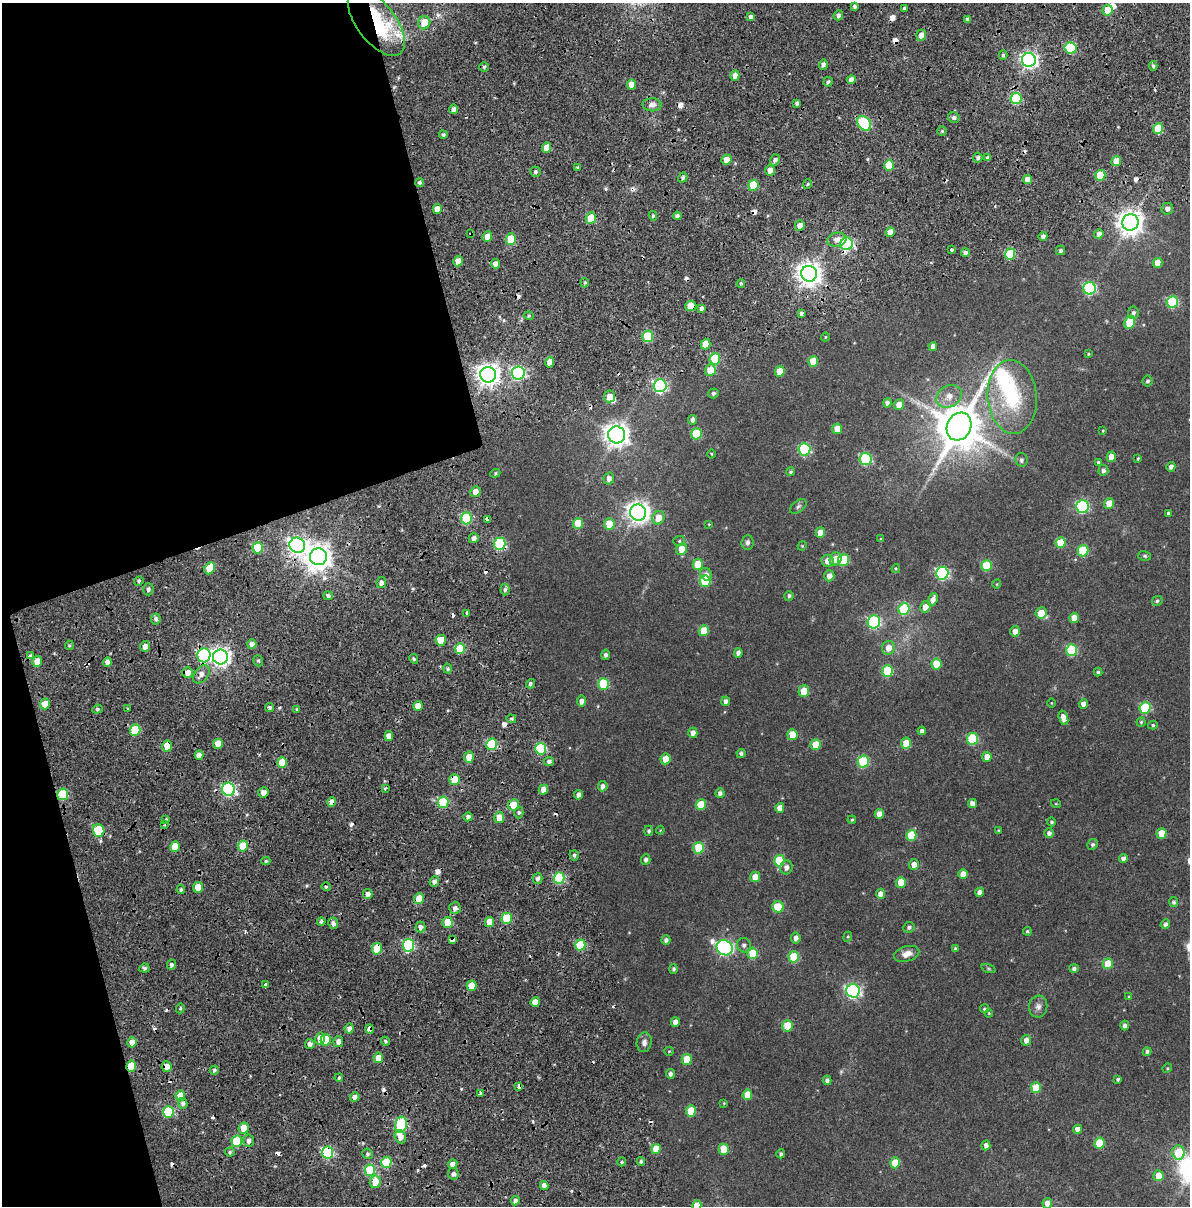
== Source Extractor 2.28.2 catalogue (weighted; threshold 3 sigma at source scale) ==
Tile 5 of 4 x 3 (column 1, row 2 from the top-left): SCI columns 225-1412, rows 1364-2567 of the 5183 x 3931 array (HDU 1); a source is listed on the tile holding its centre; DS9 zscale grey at full resolution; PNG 1192 x 1208 px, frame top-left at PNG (2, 3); each listed source drawn as its Kron ellipse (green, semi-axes under 4 px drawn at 4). Shown black and unused: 20% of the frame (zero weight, under 2 of 4 exposures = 9% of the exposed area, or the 3 px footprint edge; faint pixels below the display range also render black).
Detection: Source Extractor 2.28.2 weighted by HDU 2 'WHT'; one run over the whole footprint, this tile lists its part. Background 0.0396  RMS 0.0085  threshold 0.0384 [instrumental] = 3 sigma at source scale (4.5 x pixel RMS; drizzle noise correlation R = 1.50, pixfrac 1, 0.0396/0.0396 arcsec/px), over >= 5 px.
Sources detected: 423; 1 too faint to see at this stretch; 2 inside a brighter object's white glare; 28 cosmic-ray / hot-pixel residue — neither listed nor drawn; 4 inside a brighter listed object's ellipse — not listed separately; the other 388 listed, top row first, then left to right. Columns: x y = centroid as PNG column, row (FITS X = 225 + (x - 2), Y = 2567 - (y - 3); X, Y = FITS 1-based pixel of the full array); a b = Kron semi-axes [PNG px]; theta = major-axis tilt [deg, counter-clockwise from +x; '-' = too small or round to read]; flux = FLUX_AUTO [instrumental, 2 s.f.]
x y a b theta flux
855 6 4 3 - 1.6
904 8 3 3 - 1.3
1108 10 5 5 - 15
838 15 5 4 - 2.3
751 16 4 3 - 11
968 19 4 3 - 2.1
376 22 39 19 -52 61
424 23 7 6 - 12
921 35 5 4 - 4.4
1071 48 6 5 - 43
1003 55 4 4 - 1.2
1029 60 7 7 - 250
823 64 5 4 - 2.4
1153 66 5 4 - 1.5
484 67 5 5 - 1.3
735 76 5 4 - 4.2
851 79 4 4 - 3.4
828 82 5 4 - 1.4
631 85 5 4 - 8.1
1016 98 6 5 - 39
797 103 4 3 - 1.5
652 105 9 6 -1 4
454 109 5 4 - 2.7
954 117 6 5 - 2.2
864 123 8 6 -49 68
1158 129 5 5 - 20
942 131 4 4 - 1
443 135 4 3 - 1.4
546 148 5 4 - 8
978 158 5 4 - 1.7
988 158 4 3 - 1.8
726 160 5 5 - 7.3
775 160 6 5 - 2.1
1116 161 5 4 - 9.6
889 165 5 5 - 20
578 167 4 3 - 0.89
770 170 5 4 - 5.4
535 172 5 5 - 1.8
1100 175 5 5 - 21
683 177 5 4 - 1.6
1027 179 4 4 - 4.8
420 183 4 4 - 1.8
807 184 5 3 - 0.7
753 185 5 5 - 23
437 209 5 4 - 5.5
1167 209 6 5 - 2.9
653 216 5 4 - 1.5
677 216 4 4 - 2
591 218 5 5 - 19
1130 222 8 8 - 700
800 225 5 5 - 5
890 232 5 4 - 7.1
471 233 3 3 - 1.4
1099 234 5 4 - 4.2
1043 236 4 4 - 2.7
487 237 5 4 - 7.5
511 239 5 5 - 23
837 240 10 7 10 4.6
847 244 6 6 - 100
951 250 3 3 - 7.9
1061 250 5 4 - 1.6
965 253 4 4 - 2.1
1010 254 5 5 - 31
458 261 5 4 - 7.8
1157 263 5 4 - 7
495 264 5 4 - 4.3
809 274 8 8 - 620
585 283 4 3 - 1
741 283 4 3 - 1
1090 288 6 6 - 77
1172 302 6 5 - 53
691 306 5 5 - 9.7
701 309 4 3 - 6.2
802 313 4 3 - 4.9
1133 313 6 5 - 1.7
529 316 5 3 - 0.84
1130 322 6 5 - 24
648 336 6 5 - 34
825 337 4 4 - 0.6
706 344 5 5 - 11
933 346 4 4 - 3.1
1088 354 4 4 - 0.71
715 359 6 5 - 44
813 361 5 5 - 15
550 362 5 4 - 7
710 370 6 5 - 12
780 371 5 5 - 9.3
518 373 6 6 - 120
488 375 8 7 - 550
1147 381 5 5 - 1.4
660 386 6 6 - 120
713 393 5 5 - 1.5
610 396 6 5 - 7
949 396 13 10 30 7.2
1012 397 37 24 -85 49
887 403 4 4 - 2.6
899 405 5 5 - 6.4
693 420 5 4 - 2.2
959 427 14 12 62 3200
837 429 5 5 - 8.3
1103 431 3 3 - 0.57
696 434 5 5 - 32
617 435 8 8 - 620
804 449 6 6 - 64
712 454 4 3 - 0.52
1111 457 5 4 - 6.4
1138 458 4 3 - 0.66
865 459 6 6 - 59
1021 460 7 6 - 1.9
1098 462 4 3 - 0.93
1171 467 4 4 - 2.4
1103 470 5 5 - 2
790 472 4 4 - 1
495 473 5 4 - 0.85
609 478 6 5 - 3
475 492 5 5 - 5.8
1109 504 5 5 - 11
798 506 9 5 38 1.6
1082 507 6 6 - 72
638 512 8 8 - 500
1168 513 4 3 - 1.3
466 518 6 5 - 49
658 518 7 6 - 9.4
487 520 3 3 - 20
578 523 5 5 - 15
609 524 6 5 - 12
709 524 4 3 - 0.47
820 533 5 5 - 8.6
474 538 5 4 - 3.6
881 539 4 4 - 0.86
679 541 6 5 - 1.1
748 542 7 6 - 1.7
1060 543 5 5 - 20
500 544 6 5 - 56
297 545 8 7 - 300
802 546 5 4 - 0.57
258 548 5 5 - 35
682 549 6 5 - 8.7
1083 551 6 5 - 35
1145 556 6 5 - 1.1
319 557 8 8 - 770
836 559 7 5 63 6.3
844 560 6 5 - 36
828 561 6 6 - 5.3
698 564 5 5 - 13
987 566 5 5 - 31
210 568 6 5 - 15
896 569 4 4 - 0.7
942 573 6 6 - 95
706 574 7 5 -55 2.8
829 576 5 5 - 4.1
139 581 5 4 - 1.1
705 581 6 5 - 32
381 583 5 5 - 3
997 584 4 3 - 0.5
148 589 6 5 - 2.2
505 590 6 4 86 1.6
328 596 4 4 - 1.8
789 596 5 4 - 1.6
933 600 7 4 70 4.3
1157 601 5 4 - 1.2
925 607 6 5 - 5.5
904 609 6 5 - 41
467 613 3 3 - 9.6
1041 613 6 5 - 10
1074 618 5 4 - 6.6
156 619 5 5 - 2.3
874 622 6 6 - 74
704 631 5 5 - 15
1015 631 5 4 - 3.8
441 640 5 5 - 12
252 644 5 4 - 3.4
69 645 4 4 - 0.99
145 646 5 4 - 3.4
889 648 7 6 - 6
460 649 5 5 - 27
1072 650 6 5 - 49
738 653 5 4 - 2.6
31 655 4 3 - 5.5
204 655 7 6 - 82
605 655 5 4 - 2
220 657 7 7 - 350
414 659 5 4 - 1.2
37 661 5 5 - 8.3
258 661 6 4 -68 1.2
107 662 4 4 - 3.4
937 664 5 5 - 15
448 669 5 4 - 1.2
888 671 6 5 - 38
1098 672 4 4 - 1.2
188 673 5 5 - 4.9
201 674 10 6 52 4.5
530 684 5 4 - 1.7
603 684 6 5 - 36
804 691 6 5 - 13
582 701 5 4 - 3.3
726 701 4 4 - 2.5
1051 703 5 3 - 0.54
45 704 5 5 - 10
1083 704 5 4 - 4.8
418 706 5 4 - 8.4
270 707 4 4 - 1.6
1145 708 6 5 - 45
97 709 5 4 - 1.3
128 709 3 3 - 0.83
297 709 4 3 - 0.97
1063 718 7 4 -75 4.8
511 719 5 4 - 1.1
1141 722 4 4 - 0.84
1153 725 5 4 - 0.9
135 730 6 5 - 29
922 731 4 4 - 2.6
693 733 5 4 - 4.1
792 735 5 5 - 14
389 736 5 4 - 5.6
972 739 6 5 - 42
906 743 5 5 - 9.8
218 744 5 5 - 10
492 744 6 5 - 51
815 745 5 5 - 14
167 746 5 5 - 15
541 749 6 5 - 44
741 753 4 4 - 1.5
199 755 4 4 - 4.8
469 757 5 5 - 9
987 757 5 4 - 6.5
665 759 5 5 - 9.2
549 762 5 4 - 2
863 762 6 5 - 44
282 763 5 5 - 19
455 780 5 5 - 22
603 786 5 4 - 2.6
385 788 4 3 - 1.1
228 789 6 6 - 110
543 789 5 4 - 5.4
263 793 5 5 - 4.6
720 793 5 4 - 2.4
63 794 6 5 - 39
579 795 4 4 - 3
332 802 5 4 - 6.2
443 802 6 5 - 39
972 803 4 4 - 3.8
1056 804 5 3 - 0.48
513 805 5 5 - 15
701 805 5 5 - 17
780 808 5 4 - 5.2
519 812 6 4 -88 1.5
879 814 5 4 - 5.1
468 817 4 4 - 2.5
499 817 6 5 - 7.1
166 819 4 3 - 0.75
852 820 4 3 - 0.87
1052 822 4 4 - 1.1
164 825 3 2 - 0.73
99 830 6 5 - 36
660 830 4 4 - 0.55
998 830 3 3 - 0.73
649 831 5 4 - 1.3
1049 833 5 4 - 2.1
1161 833 5 5 - 13
911 835 5 5 - 21
1092 844 5 5 - 1.4
243 846 5 5 - 19
175 847 5 5 - 13
699 848 6 5 - 29
574 855 5 4 - 1.2
1123 858 4 4 - 3.1
646 859 5 4 - 2.1
266 861 4 4 - 1.1
779 861 6 5 - 31
914 865 5 5 - 5.8
786 867 7 6 - 3.2
963 874 5 4 - 5.9
755 877 5 5 - 7.8
538 878 5 5 - 2.5
559 878 6 5 - 55
434 882 5 4 - 2.9
901 882 5 5 - 10
198 887 5 5 - 12
326 887 4 4 - 1
181 890 4 4 - 1.4
980 892 4 4 - 3.2
368 894 5 4 - 3.7
880 894 5 4 - 4.4
419 898 5 5 - 12
1173 902 5 4 - 1.5
778 907 6 5 - 21
455 908 6 6 - 3.7
507 918 5 5 - 31
321 921 4 4 - 1.8
447 922 5 5 - 14
489 922 5 4 - 9.2
333 923 6 5 - 3.2
1165 924 5 4 - 2.1
420 927 5 5 - 2.6
909 927 6 5 - 1.7
1027 931 4 4 - 0.96
848 937 5 4 - 0.76
796 938 5 4 - 2.8
452 940 4 3 - 6.1
666 940 5 4 - 2
408 945 6 5 - 69
580 945 5 5 - 34
744 945 7 6 - 2
725 948 8 7 - 180
377 949 6 5 - 23
955 949 4 4 - 1.2
753 953 5 5 - 25
907 954 13 7 16 5.6
794 957 6 5 - 31
1108 964 5 5 - 17
172 965 5 4 - 2
144 968 5 4 - 1.7
1074 968 5 4 - 1.8
674 969 5 4 - 1.3
989 969 7 3 -19 0.93
266 985 3 3 - 42
471 986 5 5 - 11
853 991 7 6 - 150
1129 997 4 4 - 0.81
535 1002 5 4 - 7.4
1038 1007 11 9 83 3.2
180 1008 5 4 - 1.1
984 1009 4 4 - 1
989 1013 4 3 - 0.61
675 1022 5 4 - 4.2
1125 1025 5 4 - 2.4
787 1026 5 5 - 17
349 1029 5 4 - 3.8
370 1029 5 4 - 11
320 1039 6 5 - 6.6
326 1040 5 5 - 26
1026 1040 5 5 - 4.2
385 1041 5 3 - 1.2
132 1042 5 4 - 6.9
338 1042 5 5 - 3.2
644 1042 10 7 81 3.1
310 1044 5 5 - 2.5
669 1051 5 4 - 0.71
1147 1052 4 4 - 1.6
378 1058 5 5 - 8.9
687 1059 5 5 - 18
131 1066 5 5 - 21
167 1067 5 5 - 6.2
1167 1068 5 4 - 0.74
214 1070 4 4 - 1.3
670 1074 5 4 - 2.1
339 1078 4 3 - 1.1
1118 1079 4 3 - 1.2
827 1080 4 4 - 2.2
519 1086 4 3 - 44
1036 1088 5 5 - 20
480 1093 3 3 - 2.4
747 1095 5 5 - 12
180 1096 5 4 - 12
355 1097 5 4 - 3.7
183 1103 5 4 - 2.3
724 1103 4 4 - 0.58
691 1111 6 5 - 20
168 1112 6 5 - 47
401 1125 8 5 76 66
244 1128 5 5 - 10
1077 1129 4 4 - 4.5
400 1137 6 5 - 5.2
237 1141 6 5 - 37
249 1141 6 5 - 2.4
1099 1143 5 5 - 21
986 1145 5 4 - 2.7
656 1149 5 4 - 13
724 1149 5 5 - 17
230 1152 5 4 - 1.3
328 1152 6 5 - 69
1178 1152 7 6 - 26
367 1154 5 5 - 1.4
781 1154 4 4 - 1.6
641 1161 4 3 - 1.1
386 1162 6 5 - 33
622 1162 4 4 - 1
895 1163 5 5 - 15
453 1164 5 4 - 3.9
370 1170 6 5 - 34
453 1174 6 5 - 2.2
1158 1176 5 5 - 9
375 1182 6 5 - 11
544 1185 4 4 - 4.2
515 1201 4 4 - 2.5
1047 1203 5 5 - 4.1
697 1205 5 4 - 8.1
Overlapping masked pixels (flux is a lower limit): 24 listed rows (the first 20) at x y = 376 22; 471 233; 847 244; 691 306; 487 520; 500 544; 297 545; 204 655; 220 657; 167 746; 455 780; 228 789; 63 794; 332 802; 99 830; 419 898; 452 940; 377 949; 266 985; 370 1029
Isophote crosses this tile's border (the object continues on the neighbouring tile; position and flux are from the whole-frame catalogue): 1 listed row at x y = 697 1205